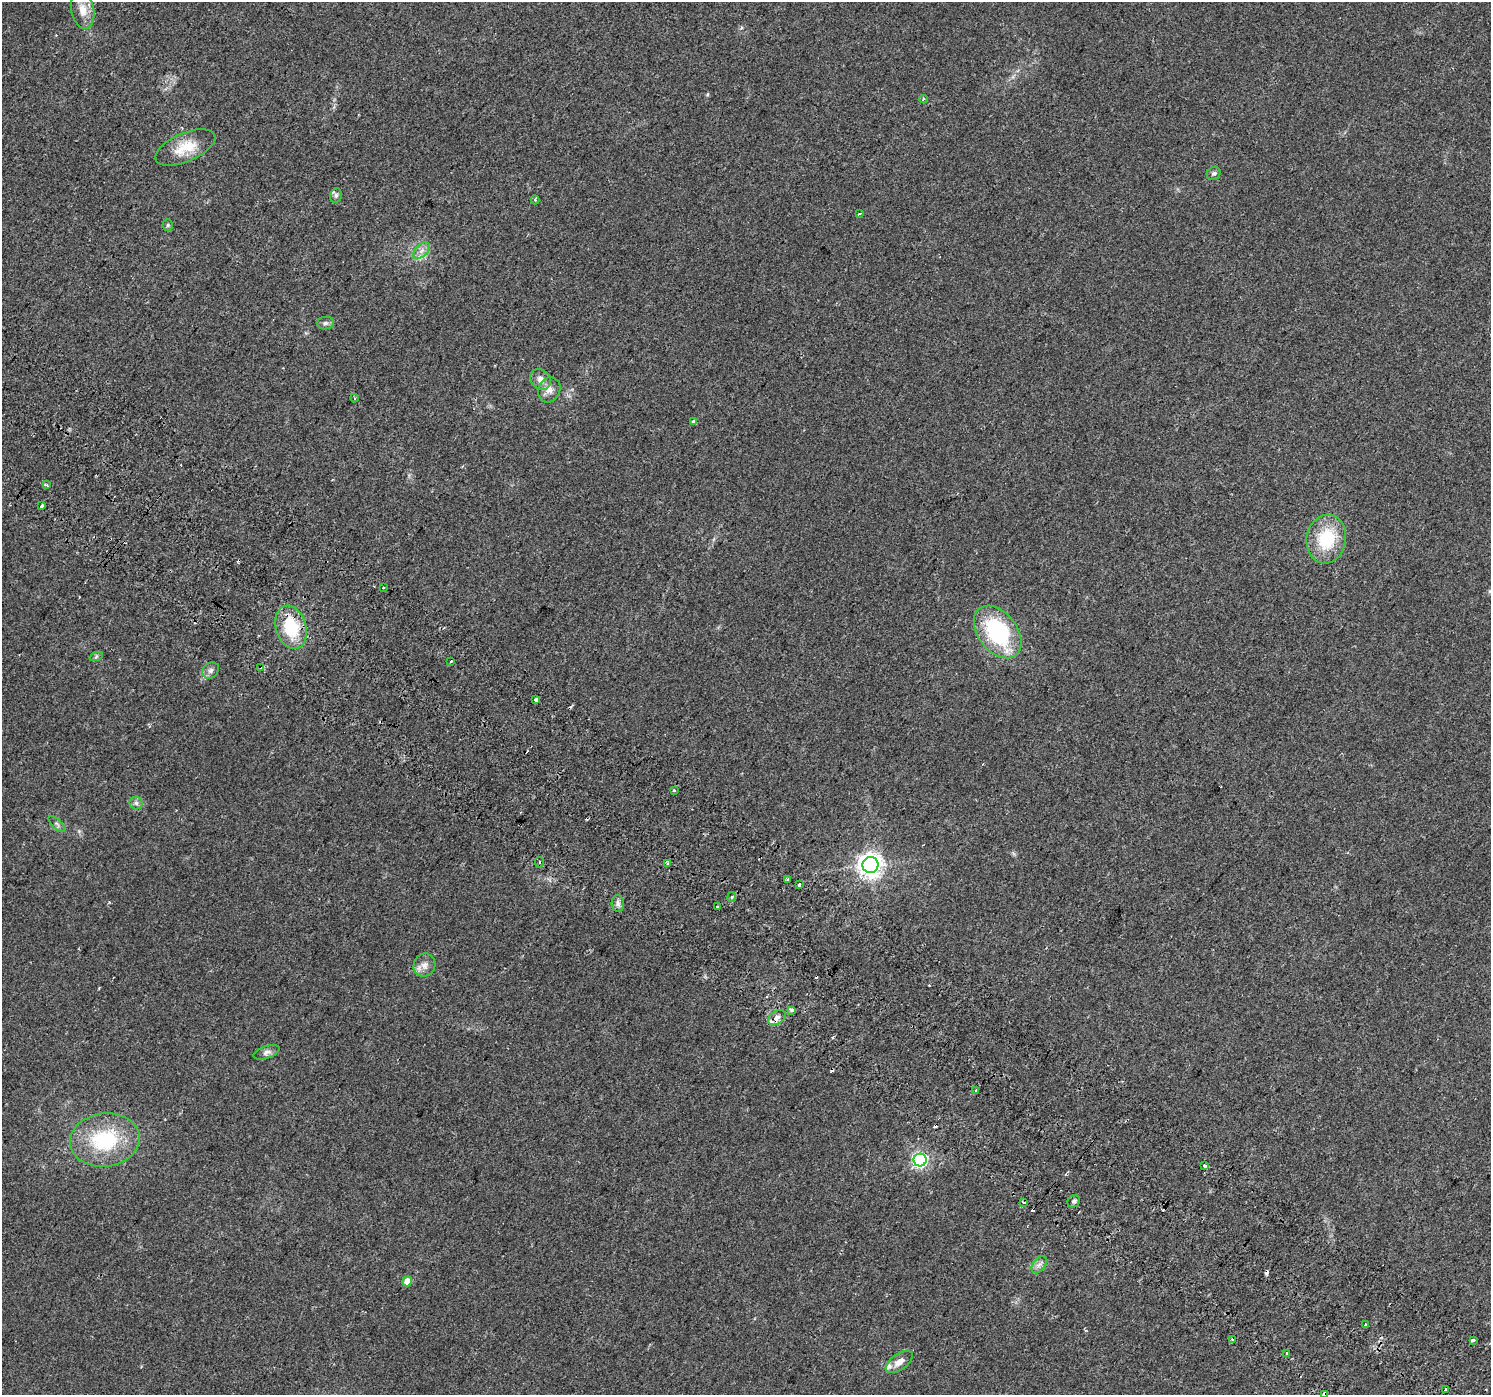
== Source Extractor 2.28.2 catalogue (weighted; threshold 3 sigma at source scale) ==
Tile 6 of 4 x 4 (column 2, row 2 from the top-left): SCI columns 1533-3021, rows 3083-4475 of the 6035 x 6098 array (HDU 1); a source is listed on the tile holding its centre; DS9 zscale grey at full resolution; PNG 1493 x 1397 px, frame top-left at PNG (2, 2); each listed source drawn as its Kron ellipse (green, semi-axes under 4 px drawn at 4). Shown black and unused: <1% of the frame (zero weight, under 2 of 3 exposures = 3% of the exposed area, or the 3 px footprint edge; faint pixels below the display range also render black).
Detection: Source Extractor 2.28.2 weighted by HDU 2 'WHT'; one run over the whole footprint, this tile lists its part. Background 0.0438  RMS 0.0054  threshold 0.0244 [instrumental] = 3 sigma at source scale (4.5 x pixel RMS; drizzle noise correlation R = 1.50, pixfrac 1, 0.0396/0.0396 arcsec/px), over >= 5 px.
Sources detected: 69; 12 cosmic-ray / hot-pixel residue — neither listed nor drawn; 2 inside a brighter listed object's ellipse — not listed separately; the other 55 listed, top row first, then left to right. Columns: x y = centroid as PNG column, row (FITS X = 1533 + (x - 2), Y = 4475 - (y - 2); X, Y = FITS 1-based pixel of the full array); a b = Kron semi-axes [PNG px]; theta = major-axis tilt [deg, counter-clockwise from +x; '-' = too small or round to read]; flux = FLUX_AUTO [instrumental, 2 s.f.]
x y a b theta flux
83 10 19 11 -78 7.6
923 99 4 4 - 0.86
185 147 32 14 23 13
1214 173 7 6 - 1.2
336 195 7 5 76 1.5
535 200 4 4 - 0.59
859 214 4 3 - 0.97
168 225 5 5 - 0.84
422 251 10 6 45 2.7
325 323 8 6 2 1.5
541 379 11 9 -49 3.8
549 390 13 10 66 3.9
354 398 4 3 - 0.47
693 422 3 3 - 3.1
46 485 3 2 - 1.2
41 506 3 3 - 6.8
1326 539 24 19 79 26
384 587 3 3 - 1.4
291 627 22 15 -74 25
998 632 30 19 -52 56
96 657 7 4 20 0.89
451 661 2 2 - 0.64
261 668 4 4 - 3.2
211 670 9 7 45 2
536 700 4 3 - 4
674 790 3 3 - 2
136 803 6 6 - 1.4
57 824 10 4 -43 1.4
540 862 5 3 - 0.83
667 863 3 2 - 1.3
870 865 8 8 - 440
788 879 3 3 - 1.7
799 884 3 3 - 2.2
732 897 5 4 - 0.65
618 903 8 6 -89 1.9
717 907 3 3 - 2
424 965 12 10 59 3.9
792 1010 4 3 - 3.1
777 1018 10 6 35 2.5
266 1052 13 6 20 2.4
976 1090 3 3 - 2.5
105 1140 35 26 8 42
920 1160 6 6 - 120
1205 1166 4 3 - 6.6
1074 1201 6 6 - 1.3
1024 1202 3 3 - 2.3
1039 1265 9 6 53 2
407 1281 5 5 - 8.1
1365 1324 3 3 - 1.4
1232 1340 4 3 - 1.6
1473 1340 3 3 - 30
1287 1353 4 3 - 5.5
899 1362 15 8 36 4.8
1446 1389 3 3 - 3.6
1324 1394 4 3 - 22
Overlapping masked pixels (flux is a lower limit): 2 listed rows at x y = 261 668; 1324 1394
Isophote crosses this tile's border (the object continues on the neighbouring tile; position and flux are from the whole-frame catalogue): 1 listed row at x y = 1324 1394